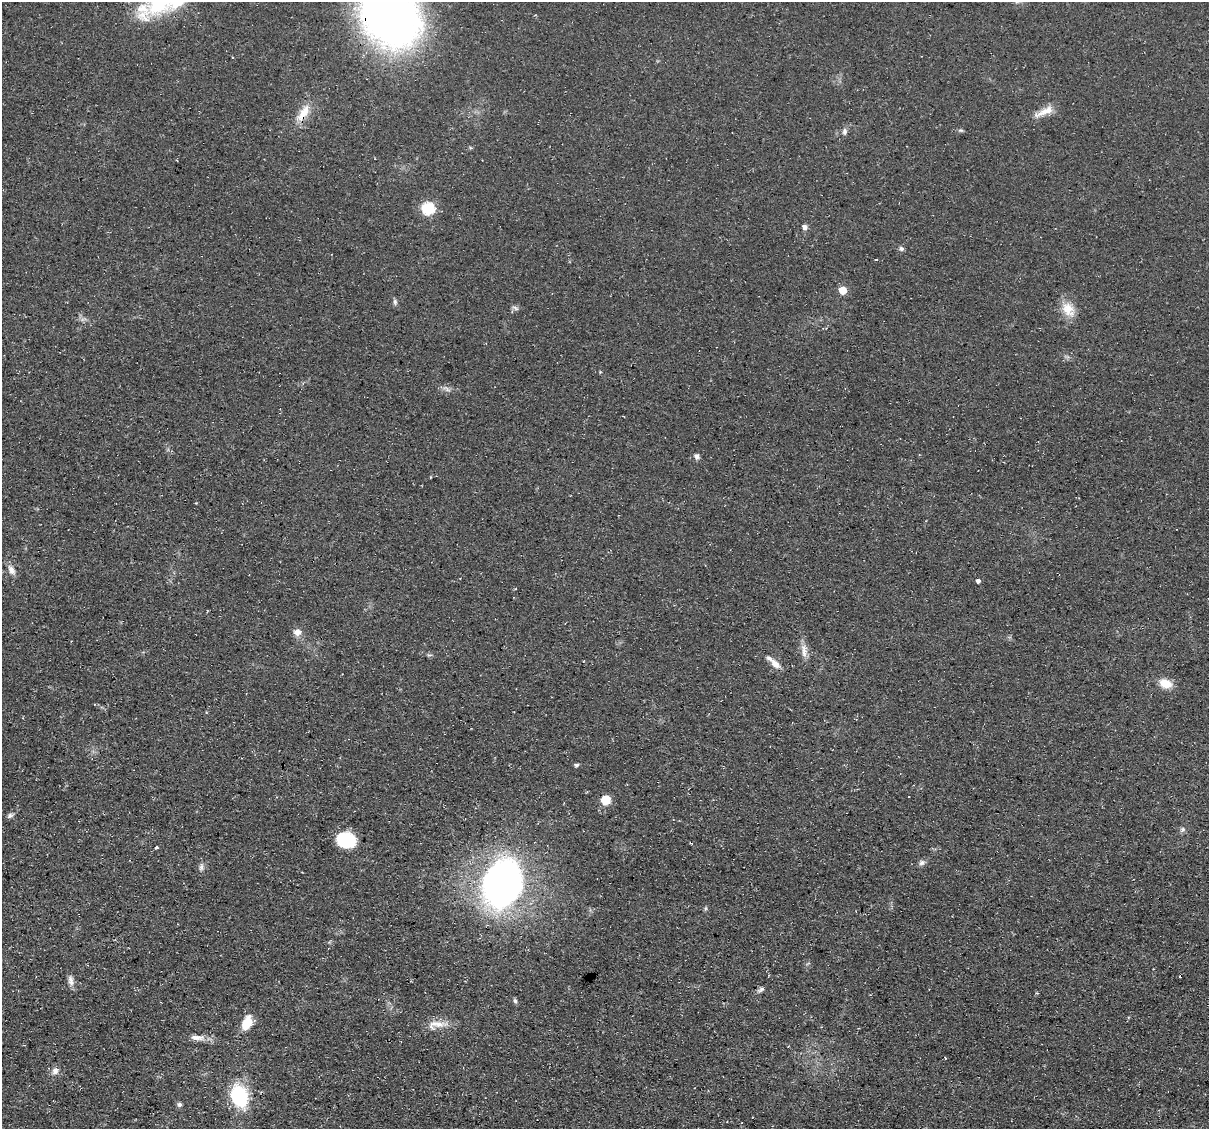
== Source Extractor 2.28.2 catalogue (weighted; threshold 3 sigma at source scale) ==
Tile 7 of 4 x 4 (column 3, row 2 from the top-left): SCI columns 2415-3621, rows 2483-3609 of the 4832 x 4851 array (HDU 1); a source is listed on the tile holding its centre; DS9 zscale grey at full resolution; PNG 1211 x 1131 px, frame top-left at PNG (2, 2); no overlay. Shown black and unused: <1% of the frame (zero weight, under 3 of 4 exposures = <1% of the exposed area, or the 3 px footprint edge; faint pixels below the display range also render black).
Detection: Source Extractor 2.28.2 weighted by HDU 2 'WHT'; one run over the whole footprint, this tile lists its part. Background 0.0753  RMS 0.0077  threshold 0.0345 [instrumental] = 3 sigma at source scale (4.5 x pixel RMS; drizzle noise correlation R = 1.50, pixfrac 1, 0.05/0.05 arcsec/px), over >= 5 px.
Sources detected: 45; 2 cosmic-ray / hot-pixel residue — not listed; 1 inside a brighter listed object's ellipse — not listed separately; the other 42 listed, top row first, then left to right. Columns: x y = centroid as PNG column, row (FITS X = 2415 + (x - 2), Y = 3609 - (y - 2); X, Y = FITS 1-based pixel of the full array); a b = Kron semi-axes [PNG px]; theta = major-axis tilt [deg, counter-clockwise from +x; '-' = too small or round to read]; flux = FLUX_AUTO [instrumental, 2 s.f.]
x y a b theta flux
159 4 37 26 37 46
390 16 49 39 -56 600
1044 111 30 8 25 9.6
303 113 28 11 57 13
961 130 7 5 -1 1.3
845 131 8 6 83 2.4
428 208 6 6 - 87
805 227 6 5 - 3.2
901 248 7 6 - 1.9
876 259 3 2 - 1.2
843 290 5 5 - 19
395 302 8 5 -80 1.8
515 308 10 5 -25 1.9
1068 309 22 15 -54 13
447 389 13 4 -27 2.6
697 456 8 6 -89 2.3
11 570 13 8 -61 5
978 581 4 4 - 2.7
297 632 12 9 14 4.9
804 651 21 7 -84 6.4
429 655 7 5 10 1.4
774 662 23 7 -42 6.7
1166 683 13 9 -21 13
576 765 5 4 - 2
605 800 10 10 - 11
9 816 8 6 45 2.1
1183 830 8 7 - 2
346 840 17 13 -14 44
156 847 3 3 - 2.4
922 863 9 7 20 2.6
201 867 11 5 85 2.7
503 883 29 23 67 510
706 908 6 4 71 1.1
71 981 15 7 -79 4.1
761 990 11 5 35 2.3
515 1001 7 5 -72 1.7
247 1023 14 9 67 17
438 1024 25 9 -1 10
197 1038 23 7 -5 6.8
55 1071 11 8 61 4.1
240 1096 12 9 -69 91
179 1104 7 6 - 1.7
Overlapping masked pixels (flux is a lower limit): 2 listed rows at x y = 390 16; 303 113
Isophote crosses this tile's border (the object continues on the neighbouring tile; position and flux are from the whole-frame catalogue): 2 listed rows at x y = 159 4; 390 16